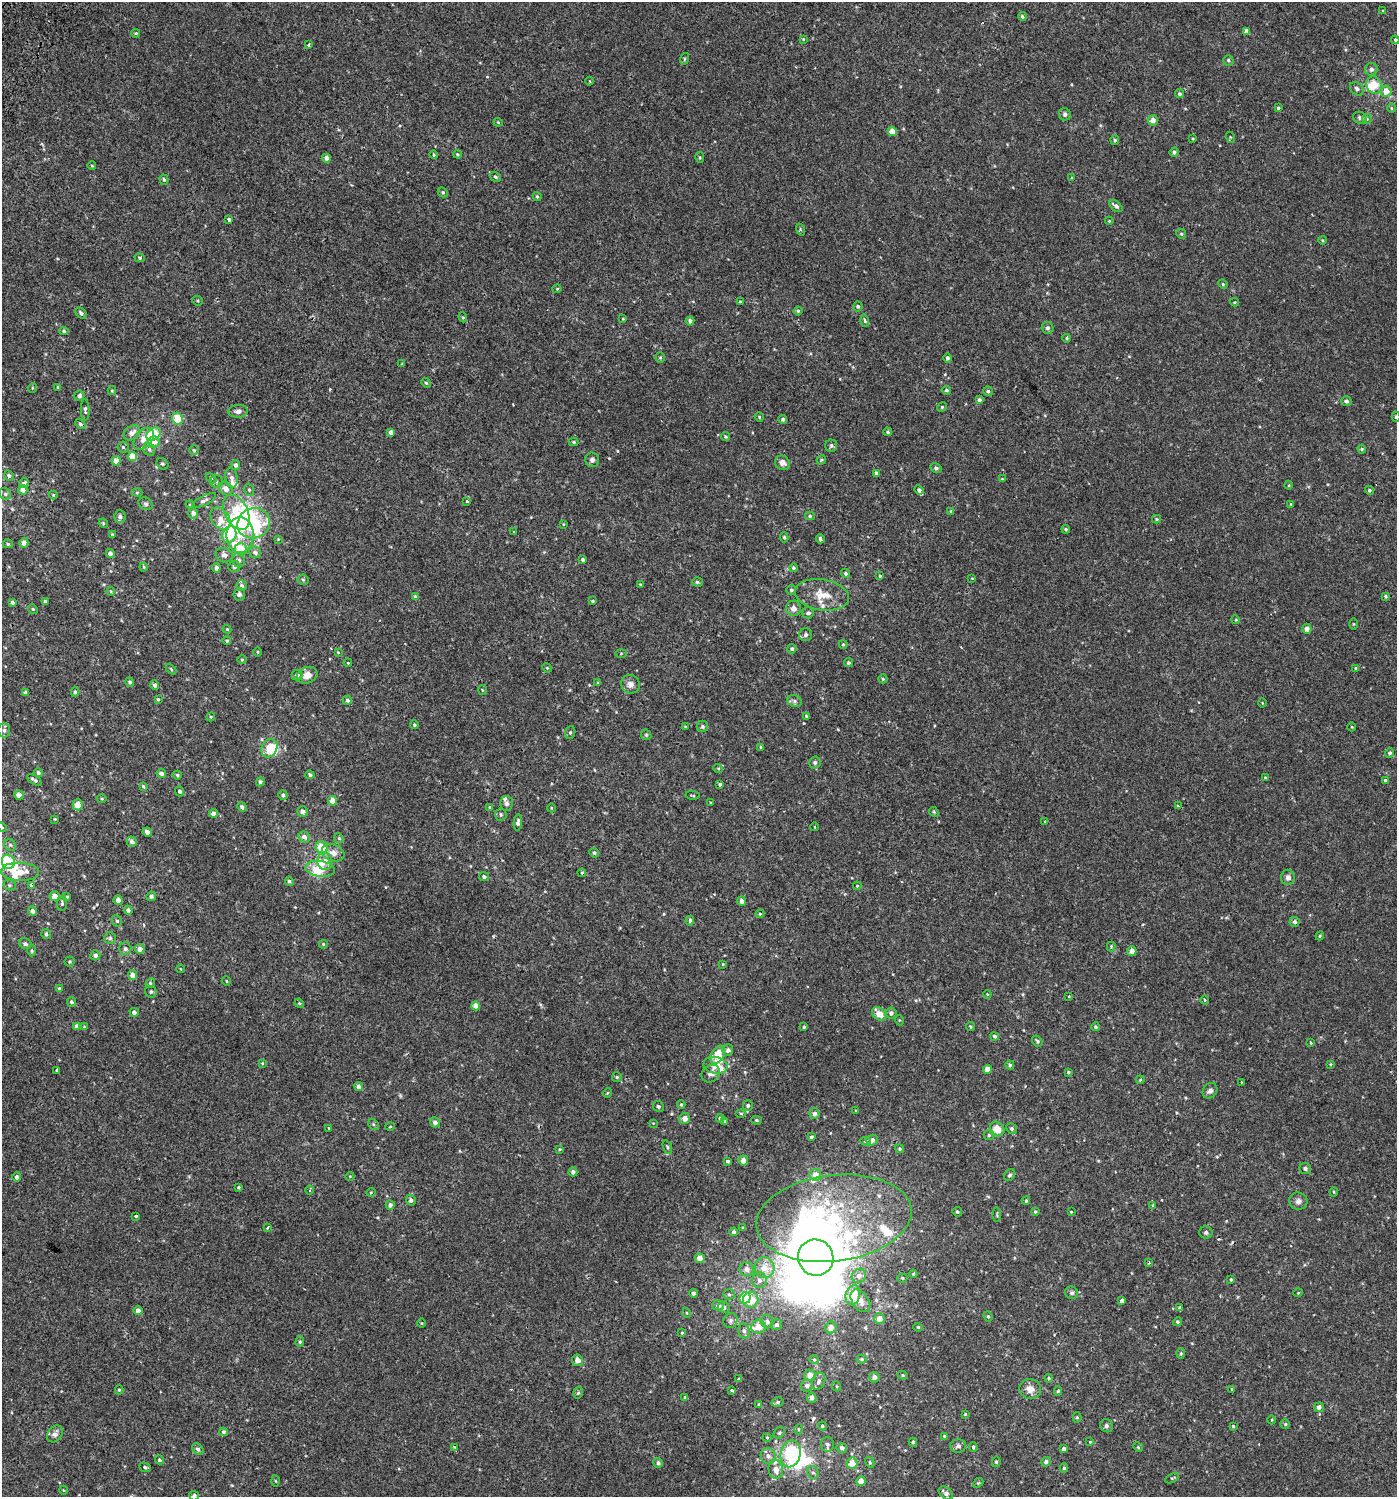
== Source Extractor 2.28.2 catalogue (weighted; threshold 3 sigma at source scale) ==
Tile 11 of 4 x 4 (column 3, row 3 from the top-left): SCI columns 3023-4417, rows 1543-3037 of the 6113 x 6089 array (HDU 1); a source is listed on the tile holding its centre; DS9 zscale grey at full resolution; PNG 1399 x 1499 px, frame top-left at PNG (2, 2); each listed source drawn as its Kron ellipse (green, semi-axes under 4 px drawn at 4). Shown black and unused: <1% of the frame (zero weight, under 2 of 3 exposures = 3% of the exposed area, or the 3 px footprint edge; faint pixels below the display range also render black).
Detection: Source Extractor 2.28.2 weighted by HDU 2 'WHT'; one run over the whole footprint, this tile lists its part. Background 6.49e-04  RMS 0.0026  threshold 0.0117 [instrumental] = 3 sigma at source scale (4.5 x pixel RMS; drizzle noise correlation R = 1.50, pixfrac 1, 0.0396/0.0396 arcsec/px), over >= 5 px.
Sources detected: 528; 1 too faint to see at this stretch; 12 inside a brighter object's white glare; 4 cosmic-ray / hot-pixel residue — neither listed nor drawn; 27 inside a brighter listed object's ellipse — not listed separately; the other 484 listed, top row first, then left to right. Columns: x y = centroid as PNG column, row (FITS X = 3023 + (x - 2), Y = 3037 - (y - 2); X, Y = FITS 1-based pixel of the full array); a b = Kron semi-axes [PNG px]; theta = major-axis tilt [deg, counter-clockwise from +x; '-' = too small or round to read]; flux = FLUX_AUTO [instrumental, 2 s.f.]
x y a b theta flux
1383 11 3 3 - 0.24
1022 16 4 4 - 0.44
1247 31 4 4 - 0.97
136 33 4 3 - 0.26
803 39 4 4 - 0.19
1395 40 4 4 - 0.26
309 45 3 3 - 1.3
684 59 6 3 72 0.29
1228 60 5 5 - 0.41
1371 69 6 6 - 0.88
590 81 4 3 - 0.24
1374 85 9 7 -70 3.6
1357 89 7 6 - 0.7
1386 91 6 5 - 2.2
1180 94 4 4 - 0.42
1278 108 4 4 - 0.32
1392 108 4 3 - 0.22
1065 114 6 6 - 0.71
1360 118 7 5 -26 0.48
1367 119 5 4 - 0.32
1153 120 5 5 - 1.5
498 122 4 4 - 0.24
892 131 4 4 - 2.8
1230 137 5 3 - 0.22
1193 139 4 3 - 0.21
1115 140 5 4 - 0.36
1174 152 5 4 - 0.57
457 154 4 3 - 0.28
434 155 4 3 - 0.24
326 158 4 4 - 1.1
700 158 5 4 - 0.3
92 166 4 2 - 0.2
495 177 6 4 -32 0.4
1072 178 4 3 - 0.28
164 180 5 4 - 0.4
443 192 5 4 - 0.36
537 197 5 3 - 0.32
1116 206 7 4 -40 0.79
229 219 4 3 - 0.97
1109 221 4 3 - 0.19
800 229 6 3 -71 0.35
1181 234 5 4 - 0.28
1322 240 4 3 - 0.19
140 258 5 4 - 0.37
1223 284 5 4 - 0.3
557 289 4 4 - 0.24
197 301 5 4 - 0.3
740 302 4 3 - 0.26
1235 302 4 4 - 0.24
858 306 5 4 - 0.38
798 311 4 4 - 0.33
81 313 7 4 -47 0.56
463 317 5 4 - 0.32
623 319 4 2 - 0.16
690 321 4 4 - 0.76
865 321 6 4 -73 0.41
1048 328 6 6 - 0.61
64 331 5 4 - 0.38
1067 338 4 4 - 0.33
660 357 5 4 - 0.29
948 358 5 4 - 0.59
402 364 4 3 - 0.19
426 383 5 4 - 0.33
58 387 4 3 - 0.24
32 388 5 3 - 0.22
946 390 5 4 - 0.41
112 391 4 4 - 0.25
988 391 5 4 - 0.43
79 396 5 5 - 0.81
979 400 4 4 - 0.67
1346 401 5 5 - 0.62
942 407 5 4 - 0.29
85 410 11 4 -89 0.58
238 411 9 6 5 0.82
759 417 5 4 - 0.25
1396 417 5 4 - 0.4
177 419 6 5 - 4.4
783 419 4 4 - 0.58
80 424 6 4 -43 0.45
391 432 4 4 - 1.2
888 432 4 4 - 0.35
132 433 9 6 37 1.6
153 434 8 6 37 12
726 437 4 4 - 0.3
144 439 12 8 50 2.1
154 442 6 5 - 1.5
574 442 5 4 - 0.39
831 446 6 6 - 0.46
123 447 5 5 - 0.43
149 449 7 5 -59 0.52
1362 449 4 4 - 0.3
194 450 4 4 - 0.26
132 456 4 4 - 3
592 460 7 7 - 0.75
821 460 5 3 - 0.26
116 461 4 4 - 1.8
782 463 8 6 -35 1.2
162 464 6 5 - 0.41
236 465 5 4 - 0.76
936 468 6 4 -27 0.52
876 473 4 4 - 0.75
9 476 5 4 - 0.42
211 478 6 4 -46 0.28
232 478 10 6 -80 1.1
1002 479 4 3 - 0.23
216 482 6 6 - 0.52
24 483 5 4 - 0.52
1289 485 4 3 - 0.19
225 489 7 6 - 1.5
23 490 5 4 - 1.4
249 490 6 5 - 0.41
919 490 5 4 - 0.58
1369 490 4 4 - 0.4
137 492 5 3 - 0.24
5 494 6 5 - 0.51
53 495 4 4 - 0.26
204 500 13 5 27 0.82
467 501 3 3 - 0.9
146 504 7 6 - 0.54
1291 504 4 4 - 0.21
190 505 5 3 - 0.27
951 511 4 3 - 0.25
236 512 18 11 -62 5.4
193 513 5 5 - 1.2
810 516 5 4 - 0.33
120 517 6 5 - 1
221 519 13 8 -53 2
1156 519 4 4 - 0.27
103 523 5 4 - 0.25
254 523 16 15 - 18
563 524 4 2 - 0.15
1066 529 4 4 - 0.39
514 532 4 3 - 0.17
112 535 3 3 - 0.39
229 535 8 7 - 7.9
240 535 18 13 -90 4.4
784 537 5 4 - 0.34
278 539 3 3 - 0.2
820 539 4 3 - 0.55
24 543 5 4 - 1.3
8 544 5 4 - 0.34
241 549 6 6 - 5.2
255 552 6 5 - 0.84
110 554 4 4 - 0.82
224 555 9 7 -19 1.2
583 559 4 3 - 0.53
239 560 7 6 - 0.82
234 566 6 5 - 0.73
144 567 4 4 - 0.27
216 568 4 4 - 0.89
793 568 4 4 - 0.35
845 573 4 4 - 0.42
880 576 4 4 - 0.27
972 578 4 2 - 0.16
303 580 5 5 - 0.34
697 582 5 4 - 0.37
640 584 3 2 - 0.17
242 586 5 5 - 0.71
791 590 5 5 - 0.41
111 591 4 3 - 0.26
239 594 6 5 - 0.71
822 595 27 15 -9 4.9
1386 596 4 4 - 0.35
415 597 4 3 - 0.55
45 601 4 3 - 0.52
593 601 3 3 - 0.31
12 602 3 3 - 0.51
793 608 7 7 - 1.4
33 609 5 4 - 0.33
808 613 6 5 - 0.64
1236 620 4 3 - 0.21
1353 624 5 3 - 0.22
227 629 4 4 - 0.28
1307 629 5 4 - 1.2
806 635 6 6 - 0.64
227 641 4 4 - 0.35
843 644 4 4 - 0.29
792 649 4 4 - 0.41
258 652 4 3 - 0.23
338 652 4 3 - 0.18
621 653 6 4 2 0.25
242 660 4 3 - 0.22
348 663 4 3 - 0.19
848 663 5 4 - 0.47
547 668 5 4 - 0.25
1356 668 4 3 - 0.3
171 669 6 4 -46 0.28
297 675 5 5 - 0.83
307 675 10 8 21 1.9
883 679 4 4 - 0.3
130 682 5 4 - 0.54
598 683 4 4 - 0.26
630 684 9 9 - 1.4
155 685 5 4 - 0.62
482 690 5 3 - 0.22
26 692 4 4 - 0.74
75 692 4 4 - 0.37
158 699 4 3 - 0.28
347 700 4 4 - 0.61
794 701 7 6 - 0.58
1262 703 4 3 - 0.18
806 716 4 3 - 0.3
211 717 4 4 - 0.27
414 725 4 3 - 0.33
702 726 6 5 - 0.41
685 727 3 2 - 0.25
1352 727 4 3 - 0.18
4 730 7 6 - 0.71
570 732 6 5 - 0.39
646 735 5 5 - 0.33
761 747 4 4 - 0.28
269 748 10 7 63 4.6
1390 753 5 4 - 0.54
815 762 6 6 - 0.59
718 768 5 3 - 0.27
38 773 5 4 - 0.5
161 773 5 4 - 0.73
177 775 5 4 - 0.36
310 775 4 4 - 0.51
1265 778 4 3 - 0.24
34 780 8 3 -31 0.62
1385 780 3 3 - 0.37
260 782 4 4 - 0.58
720 784 4 3 - 0.43
143 786 4 4 - 0.29
180 791 5 4 - 0.58
19 795 4 4 - 1.5
283 795 4 4 - 0.57
693 795 7 2 -10 0.22
102 799 5 3 - 0.21
332 801 5 4 - 2
507 803 7 6 - 0.7
711 803 4 2 - 0.17
78 805 5 5 - 2
1178 806 3 3 - 0.74
242 807 5 4 - 0.64
490 807 3 3 - 0.22
551 808 4 3 - 0.19
303 812 5 5 - 0.97
934 812 5 4 - 0.3
213 813 4 4 - 0.85
501 815 6 6 - 0.5
55 819 3 3 - 0.2
518 822 8 4 84 0.77
1045 822 4 4 - 0.27
2 827 5 4 - 0.29
815 827 4 3 - 0.15
147 832 5 4 - 1.5
304 837 6 5 - 1.1
339 838 5 4 - 0.32
132 842 5 4 - 0.88
10 845 6 5 - 0.45
322 847 6 6 - 5.4
333 853 11 8 -19 1.7
594 853 5 4 - 0.33
325 861 8 7 - 1.6
8 862 7 6 - 14
320 869 15 8 -9 3.6
20 872 19 9 -2 3.8
582 873 4 4 - 0.36
484 877 5 4 - 0.49
1288 877 7 7 - 0.95
289 881 4 4 - 0.49
10 885 6 5 - 0.42
32 886 3 3 - 3.3
857 886 4 4 - 0.21
54 896 5 5 - 1.7
151 896 5 4 - 0.63
67 897 4 3 - 0.24
118 900 5 4 - 1.3
742 901 5 4 - 1.1
62 903 7 5 83 0.54
128 910 4 4 - 0.67
33 911 5 4 - 0.92
760 914 4 4 - 0.26
117 921 6 5 - 0.43
690 921 5 3 - 0.57
1295 922 5 5 - 0.58
46 934 5 4 - 0.52
1320 936 4 4 - 0.26
110 938 6 5 - 0.42
25 944 6 5 - 0.55
323 944 4 4 - 0.24
1111 946 5 4 - 0.23
125 949 6 6 - 0.59
140 949 5 5 - 1.3
32 951 5 4 - 0.34
1132 951 5 4 - 1.5
95 955 5 5 - 0.79
70 962 5 5 - 0.36
723 964 3 3 - 0.23
181 969 4 3 - 0.17
132 975 5 4 - 1.8
226 981 4 3 - 0.19
150 983 5 4 - 0.3
59 988 3 3 - 0.29
151 992 6 5 - 0.49
987 994 4 3 - 0.17
1069 996 4 3 - 0.19
1205 1000 4 3 - 0.32
72 1002 5 4 - 0.62
299 1003 5 4 - 0.26
476 1006 4 4 - 1.9
134 1012 4 4 - 0.71
891 1013 5 5 - 0.82
879 1014 8 5 -39 2.7
899 1020 5 3 - 0.22
77 1026 4 4 - 0.89
84 1027 3 3 - 0.28
804 1027 3 3 - 0.25
970 1027 4 4 - 0.28
1095 1027 4 4 - 0.35
995 1036 4 4 - 0.51
1037 1041 6 4 -54 0.42
1311 1043 4 3 - 0.21
728 1050 6 5 - 0.74
718 1055 10 6 59 4.3
262 1063 3 3 - 0.19
1330 1064 4 3 - 0.26
715 1065 12 8 -10 3.1
1010 1065 4 4 - 0.47
987 1069 4 4 - 2.1
57 1070 4 2 - 0.3
1068 1072 4 3 - 0.3
711 1074 10 8 39 1.4
617 1077 5 4 - 0.32
1140 1080 4 3 - 0.2
1241 1082 3 2 - 0.14
359 1087 4 4 - 1.1
1210 1091 8 6 51 0.88
607 1093 5 3 - 0.22
681 1104 4 4 - 0.26
748 1105 5 5 - 0.55
658 1106 6 5 - 0.5
856 1111 3 3 - 0.25
814 1113 5 5 - 0.92
741 1114 5 3 - 0.27
685 1118 5 5 - 1.7
720 1118 4 4 - 0.58
756 1120 5 4 - 0.37
435 1122 5 5 - 0.94
725 1122 4 3 - 0.35
653 1123 4 3 - 0.17
373 1124 6 4 -46 0.38
390 1127 5 3 - 0.2
329 1128 4 2 - 0.17
997 1129 8 6 -47 3.1
1012 1129 5 5 - 0.5
989 1135 5 5 - 0.4
811 1137 4 3 - 0.39
872 1140 5 5 - 1
866 1141 5 4 - 0.39
667 1147 7 4 -68 0.35
560 1149 4 4 - 0.25
899 1149 4 4 - 0.37
743 1160 5 5 - 1.8
728 1161 4 4 - 0.46
1305 1168 6 5 - 0.5
573 1172 4 4 - 0.72
815 1175 6 6 - 1.7
1010 1175 6 5 - 0.51
350 1176 4 3 - 0.17
17 1177 5 4 - 0.8
238 1187 4 4 - 0.3
309 1190 5 3 - 0.25
371 1192 5 3 - 0.21
1334 1192 4 4 - 0.23
411 1200 5 5 - 0.69
1026 1201 4 3 - 0.26
1298 1201 9 8 - 0.96
390 1205 4 4 - 0.89
1153 1205 4 3 - 0.22
957 1212 5 4 - 0.39
1035 1212 4 3 - 0.32
1071 1212 3 3 - 0.18
997 1215 7 3 86 0.26
136 1216 3 3 - 0.92
834 1218 78 43 7 57
267 1228 3 3 - 0.43
743 1228 4 3 - 0.24
734 1232 4 4 - 0.61
1206 1233 6 6 - 0.58
700 1258 5 5 - 1.6
816 1258 18 17 - 320
1149 1263 4 2 - 0.23
764 1268 10 10 - 3
747 1269 7 7 - 1.2
913 1274 4 4 - 0.27
859 1276 7 6 - 1.3
902 1278 5 4 - 0.29
1231 1279 4 3 - 0.3
759 1280 8 7 - 1.1
693 1293 4 4 - 0.59
1072 1293 7 6 - 0.55
1298 1293 5 3 - 0.18
729 1294 5 5 - 0.4
853 1295 10 7 75 6.1
745 1298 6 5 - 7.9
751 1300 8 7 - 3.6
860 1301 13 8 -56 2
1122 1301 4 3 - 0.79
718 1305 6 5 - 0.87
724 1307 6 5 - 0.67
1179 1308 4 4 - 0.5
138 1311 4 4 - 1.3
687 1313 5 3 - 0.2
988 1316 5 4 - 0.34
879 1319 5 5 - 1.8
730 1321 8 6 47 0.64
767 1322 7 6 - 0.92
1177 1322 4 4 - 0.39
422 1323 4 3 - 0.19
776 1325 6 5 - 0.73
758 1327 7 7 - 2.7
918 1327 4 4 - 0.26
831 1328 6 5 - 1.8
744 1331 7 5 -73 0.79
682 1333 4 3 - 0.25
300 1342 5 4 - 0.35
1181 1353 5 4 - 0.28
862 1359 5 4 - 0.32
577 1360 5 5 - 1.3
814 1360 5 4 - 0.29
810 1375 5 5 - 2.3
903 1375 5 4 - 0.26
874 1377 5 5 - 1.1
1049 1378 4 3 - 0.3
739 1379 4 3 - 0.28
819 1381 8 6 70 0.78
807 1386 6 6 - 0.94
836 1386 5 3 - 0.2
1030 1389 11 10 - 1.8
1232 1389 4 3 - 0.26
119 1390 4 4 - 0.29
732 1390 4 3 - 0.71
1058 1391 5 4 - 0.31
578 1393 6 4 72 0.43
685 1397 4 3 - 0.4
812 1398 5 4 - 1.1
778 1402 6 5 - 0.43
759 1405 3 3 - 0.4
1319 1407 5 4 - 1.1
965 1414 4 4 - 0.26
1077 1417 5 4 - 0.31
1272 1420 4 3 - 0.22
1285 1424 5 5 - 0.33
822 1426 4 4 - 0.35
1106 1426 7 6 - 0.63
1233 1426 4 3 - 0.27
798 1429 5 3 - 0.23
223 1432 4 4 - 0.56
779 1433 6 5 - 0.38
55 1434 9 6 52 1.1
944 1436 4 4 - 0.28
767 1437 4 4 - 0.26
913 1442 4 4 - 0.38
1090 1442 4 3 - 0.18
827 1444 7 6 - 0.82
958 1446 8 6 8 0.73
454 1447 4 3 - 0.24
973 1447 5 3 - 0.4
1138 1447 5 4 - 0.27
842 1448 5 5 - 0.86
198 1449 6 5 - 0.76
1064 1449 4 4 - 0.98
791 1454 14 10 76 14
768 1456 8 7 - 1.1
159 1460 4 4 - 0.44
870 1462 6 4 -61 0.31
996 1462 5 4 - 0.38
1046 1462 5 4 - 0.65
658 1463 5 4 - 0.73
852 1463 5 5 - 3
145 1467 6 4 -20 0.44
1064 1468 4 4 - 0.38
776 1470 9 7 -79 1.9
813 1472 7 5 -65 0.58
1172 1478 7 3 28 0.26
275 1481 5 3 - 0.22
861 1481 5 4 - 2.2
978 1483 6 4 41 0.29
63 1490 4 3 - 0.17
946 1493 8 5 -38 1.1
194 1496 5 4 - 0.56
Isophote crosses this tile's border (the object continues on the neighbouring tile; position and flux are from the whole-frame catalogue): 3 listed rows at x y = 1396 417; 2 827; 194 1496